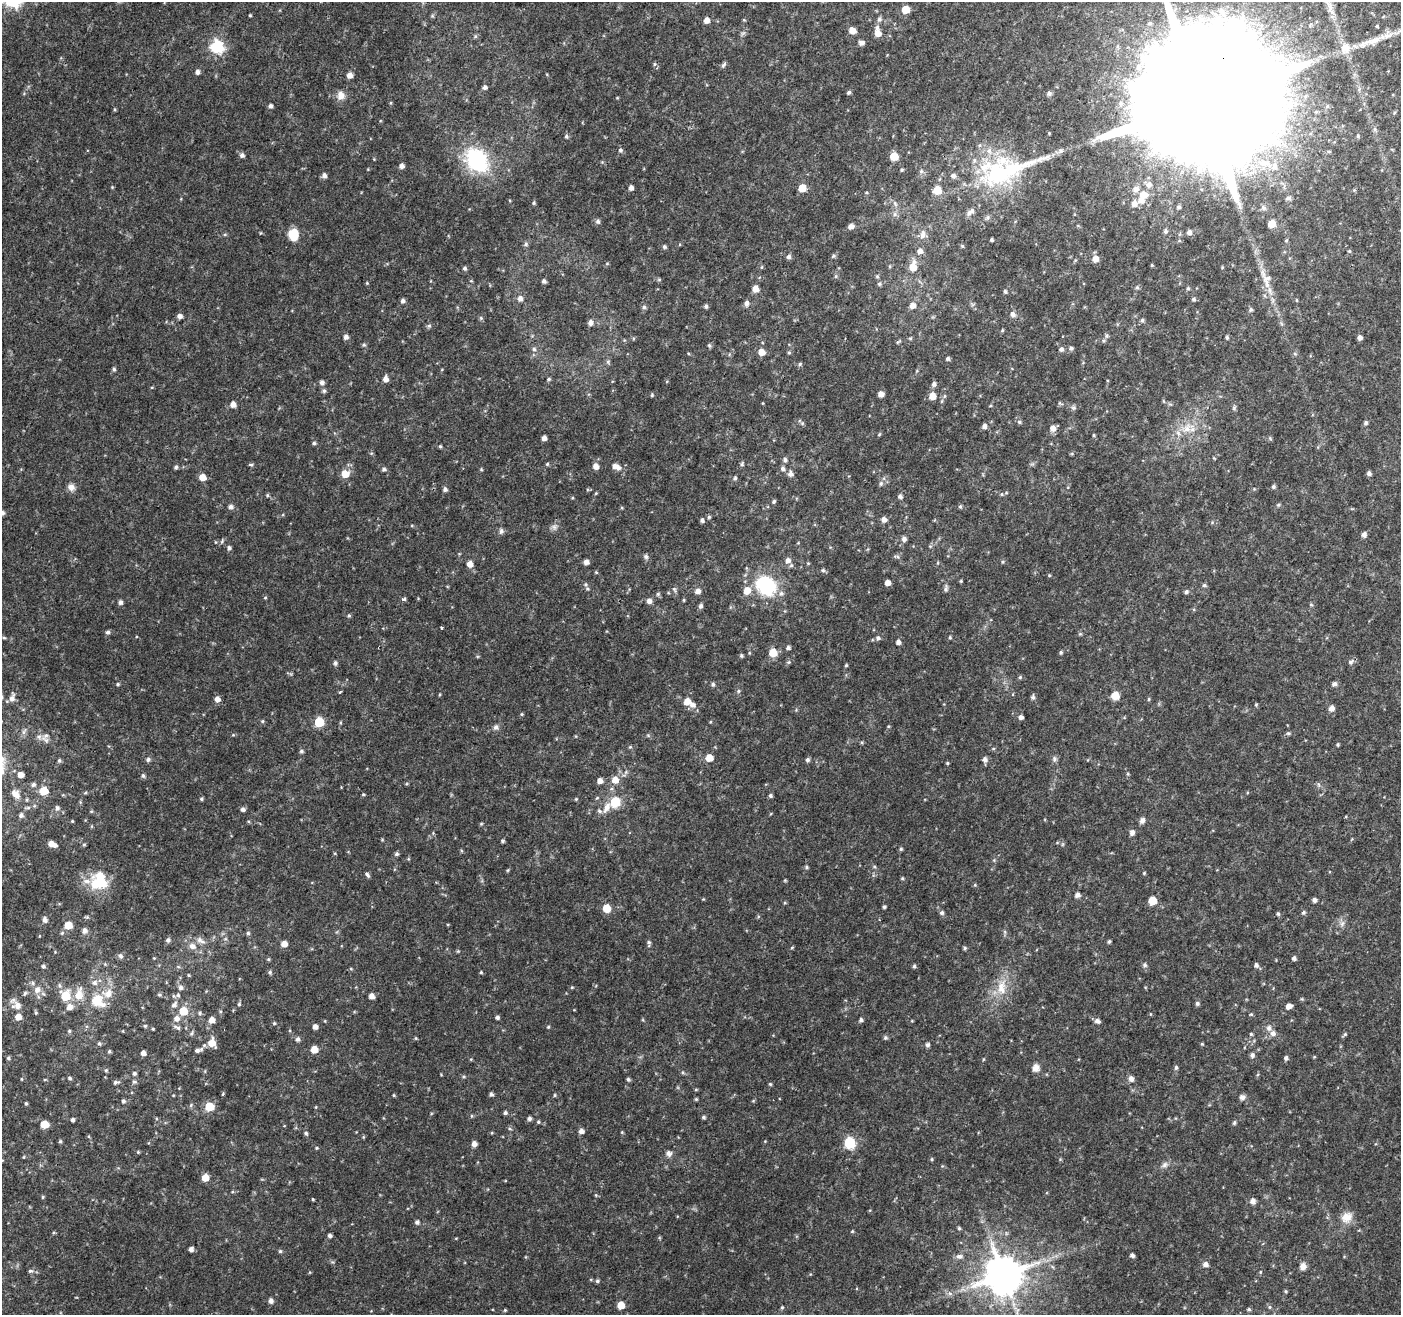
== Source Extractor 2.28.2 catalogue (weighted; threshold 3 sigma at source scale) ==
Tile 10 of 4 x 4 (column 2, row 3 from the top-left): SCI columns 1401-2799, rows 1520-2832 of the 5604 x 5729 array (HDU 1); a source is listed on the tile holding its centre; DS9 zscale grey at full resolution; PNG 1403 x 1317 px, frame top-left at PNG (2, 2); no overlay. Shown black and unused: <1% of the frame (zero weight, under 2 of 3 exposures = <1% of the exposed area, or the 3 px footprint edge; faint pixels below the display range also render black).
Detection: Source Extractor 2.28.2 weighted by HDU 2 'WHT'; one run over the whole footprint, this tile lists its part. Background 0.04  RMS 0.0064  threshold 0.0289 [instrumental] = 3 sigma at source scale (4.5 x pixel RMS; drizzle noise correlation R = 1.50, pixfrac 1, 0.0396/0.0396 arcsec/px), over >= 5 px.
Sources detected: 441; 2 inside a brighter object's white glare — not listed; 16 inside a brighter listed object's ellipse — not listed separately; the other 423 listed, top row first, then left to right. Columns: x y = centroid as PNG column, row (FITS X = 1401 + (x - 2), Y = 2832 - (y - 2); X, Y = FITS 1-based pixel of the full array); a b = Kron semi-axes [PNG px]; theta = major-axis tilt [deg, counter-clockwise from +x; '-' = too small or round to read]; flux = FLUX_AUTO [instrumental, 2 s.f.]
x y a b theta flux
905 10 5 5 - 13
250 15 3 3 - 0.64
432 16 6 4 19 0.86
879 19 6 6 - 1.7
706 20 6 5 - 3.9
1150 23 6 5 - 1.3
1377 26 3 3 - 1.8
852 30 6 5 - 5.9
878 33 6 6 - 5
475 36 6 4 -73 0.83
1374 40 25 8 20 9.2
862 42 6 5 - 2.5
217 47 7 6 - 86
1345 48 17 13 80 6.8
1280 57 14 11 6 10
723 65 9 4 55 1.3
197 72 5 5 - 2.2
350 75 5 5 - 4.4
485 87 5 5 - 1.9
849 92 5 4 - 1.3
1049 94 6 5 - 1.7
341 95 12 10 80 4.7
1202 102 70 28 64 70000
270 106 5 4 - 1.9
566 136 5 5 - 1.1
1358 136 5 4 - 0.84
620 150 6 5 - 1.4
242 155 6 5 - 1.8
477 161 35 26 -46 48
1003 161 123 41 -8 75
1265 163 20 10 -4 11
401 166 5 5 - 2.7
324 175 5 5 - 2.6
631 188 5 4 - 2.4
802 188 5 5 - 10
1135 189 9 7 33 3.5
937 190 6 6 - 15
1143 195 10 8 -1 7.6
1288 198 9 5 8 1.4
534 203 5 4 - 0.87
1134 203 8 7 - 3.9
895 204 8 6 -69 1.7
1263 208 7 6 - 1.7
970 212 13 6 39 3.2
895 214 6 5 - 1.6
598 221 6 6 - 1.5
1272 224 5 5 - 11
851 226 6 5 - 2.8
1165 231 6 5 - 1.4
1189 232 5 5 - 2.4
260 233 5 3 - 0.49
225 234 5 3 - 0.72
293 234 9 7 89 19
923 235 12 7 77 3.4
991 240 3 3 - 0.88
526 244 6 5 - 1.2
962 246 5 4 - 0.71
664 247 5 4 - 1.2
920 251 6 6 - 2.8
1349 251 5 4 - 0.68
833 256 5 5 - 1.1
788 257 6 5 - 1.7
1095 259 6 6 - 5
762 267 5 3 - 0.6
913 267 9 6 78 10
465 268 5 5 - 1.3
836 276 6 4 71 0.88
877 276 5 5 - 0.85
1266 279 31 12 -69 11
659 280 6 4 -19 0.78
544 281 4 4 - 1.5
367 283 5 3 - 0.55
879 284 6 5 - 1.1
1188 288 5 4 - 0.85
755 289 6 5 - 5.8
1005 291 5 4 - 1
520 298 7 6 - 2.7
1194 299 5 5 - 1.2
1296 300 5 3 - 0.51
403 301 5 5 - 1.7
746 303 7 6 - 2.3
912 305 6 6 - 4.4
706 306 5 5 - 1.2
644 307 5 5 - 1.3
1250 310 6 5 - 1.3
1013 314 7 6 - 2.3
180 316 5 5 - 2.6
481 318 6 4 -72 0.94
1142 320 6 5 - 1.3
590 323 6 5 - 2.4
429 326 6 5 - 1.1
1002 330 5 4 - 0.71
1107 336 6 5 - 1.2
346 337 6 5 - 2
1227 337 5 4 - 1
1360 337 4 4 - 2.6
910 338 5 5 - 0.76
898 342 9 3 34 0.84
364 345 5 5 - 0.95
709 345 5 5 - 0.97
1071 348 6 5 - 1.4
534 349 5 5 - 1.3
1061 349 6 5 - 1.7
761 352 6 5 - 6.2
948 359 5 4 - 1.3
608 362 6 5 - 1.1
800 364 5 4 - 0.95
114 369 5 4 - 1.1
386 379 6 5 - 3.3
549 379 5 4 - 0.92
322 382 5 5 - 2.1
934 384 6 5 - 1.9
324 391 6 5 - 1.1
881 394 5 5 - 4.3
652 395 4 4 - 0.8
932 396 6 6 - 6.8
233 404 5 5 - 3.8
1019 422 6 4 -21 1.1
802 423 6 4 -18 1
1366 423 5 5 - 1.2
984 426 6 5 - 2.1
1053 428 7 7 - 3.7
1187 429 12 9 23 6.7
879 434 5 4 - 0.7
1094 435 5 3 - 0.65
544 438 4 4 - 2.7
1270 438 6 4 -57 0.81
314 443 5 4 - 1.1
440 446 4 4 - 0.74
785 459 6 6 - 1.5
547 464 5 4 - 0.8
742 464 5 5 - 0.95
251 465 5 4 - 0.95
596 466 6 5 - 3.6
176 467 5 4 - 1.2
616 467 11 6 -28 4.4
384 469 5 4 - 1.4
481 469 4 3 - 0.62
783 469 6 5 - 1.8
1369 473 5 4 - 1.7
345 474 6 6 - 9
790 474 8 6 -75 2.5
202 477 5 5 - 7.1
735 478 5 4 - 1
881 484 7 5 88 1.5
71 487 9 9 - 3.4
1273 487 5 5 - 1.2
445 489 5 5 - 1.7
596 493 5 3 - 0.53
1002 494 5 3 - 0.64
267 495 5 4 - 0.85
900 496 6 5 - 1.5
774 501 5 4 - 0.97
1278 505 5 4 - 0.85
960 506 6 4 68 0.9
231 507 6 5 - 2.2
2 513 5 5 - 1.9
709 517 5 4 - 0.87
884 519 6 6 - 2.9
702 520 5 5 - 1.5
554 527 7 7 - 2
501 531 8 6 74 1.6
1364 535 6 5 - 2.3
904 539 6 6 - 2.1
222 541 6 4 72 0.91
215 542 5 3 - 0.5
229 548 5 5 - 1.5
897 556 9 4 -4 1.1
646 557 7 5 -59 1.5
788 560 7 7 - 3.3
586 562 5 5 - 2.6
1003 562 5 5 - 0.78
470 564 5 5 - 4.9
823 570 6 5 - 1
596 572 4 4 - 0.7
1049 575 4 3 - 0.62
888 583 5 5 - 3.9
585 584 6 5 - 1.1
766 585 18 14 -38 50
1204 585 5 5 - 1.1
674 589 8 5 -60 1.2
946 589 10 5 75 1.6
747 590 8 7 - 6.7
698 591 7 6 - 2.7
1186 592 5 5 - 1.1
658 594 5 5 - 1
265 598 5 3 - 0.59
404 599 5 4 - 1.7
684 600 5 3 - 0.62
649 601 6 5 - 2.7
120 602 6 5 - 1.8
701 606 6 5 - 1.7
349 615 5 4 - 0.84
441 628 4 3 - 0.64
108 632 5 5 - 1.5
950 637 5 4 - 0.71
4 638 5 3 - 0.72
878 638 6 5 - 1.5
898 642 5 5 - 2.1
788 648 5 4 - 1.5
1061 652 4 4 - 0.98
773 653 6 6 - 12
741 656 5 4 - 0.9
1351 662 7 6 - 1.6
335 663 6 5 - 1.4
846 665 4 4 - 0.74
1020 677 5 5 - 0.82
118 684 5 4 - 0.81
713 684 5 5 - 1.4
1334 684 6 5 - 1.8
738 691 5 5 - 1
340 692 3 3 - 1.1
1115 695 6 5 - 12
1033 697 6 5 - 1.3
12 698 10 6 74 3.1
217 699 6 5 - 3.3
1149 699 5 3 - 0.63
687 701 6 6 - 6.2
692 705 8 6 -11 3.1
1256 705 4 4 - 0.69
1331 708 6 5 - 3.5
522 714 5 3 - 0.65
1021 717 5 5 - 2
262 721 5 4 - 0.76
319 722 6 6 - 32
496 727 8 6 30 1.9
24 732 9 5 64 1.7
1288 733 6 5 - 0.97
46 740 17 6 -37 3.7
1338 745 4 4 - 0.81
301 751 5 5 - 1.1
709 758 5 5 - 9.3
148 759 6 5 - 1.6
985 759 6 6 - 2.4
1054 759 8 6 89 1.6
59 760 6 5 - 1.2
807 760 5 5 - 1.5
947 763 4 3 - 0.7
21 775 5 4 - 5.1
143 776 6 5 - 1.2
615 780 7 6 - 6.5
600 781 5 5 - 3.5
33 784 6 5 - 1.5
44 791 6 5 - 16
85 793 6 4 20 0.75
17 795 10 7 -76 3.7
770 795 5 4 - 1.3
202 799 4 4 - 0.89
576 799 4 4 - 0.6
615 802 6 6 - 34
606 807 15 7 61 5.3
28 808 6 4 1 1.1
57 808 7 6 - 1.8
243 809 5 4 - 1.8
21 815 6 5 - 1.8
1142 820 6 6 - 2.6
72 821 4 3 - 0.62
481 824 5 3 - 0.64
1132 832 6 6 - 2.2
502 841 4 4 - 1.1
52 844 8 4 -24 5.4
84 845 5 4 - 0.72
901 849 5 4 - 0.82
397 854 5 5 - 1.3
807 867 5 4 - 0.88
1144 873 4 3 - 0.61
367 874 7 4 -53 1.5
902 878 4 4 - 0.71
785 880 5 4 - 0.6
87 881 11 6 0 3.1
101 883 15 13 -59 13
1077 895 5 5 - 2.6
1314 900 5 4 - 1.9
1152 901 5 5 - 18
884 907 4 3 - 1.1
607 908 5 5 - 15
1303 912 5 5 - 1.3
942 913 6 6 - 1.4
1278 914 5 5 - 0.88
87 917 5 5 - 0.84
45 920 6 5 - 2.3
1342 924 9 6 63 2.3
68 925 5 5 - 12
84 931 7 6 - 2.7
62 933 6 5 - 1
248 933 5 5 - 1.1
168 940 6 5 - 1.5
200 940 14 7 -31 3.3
1109 942 5 4 - 0.96
649 943 10 5 -87 1.4
284 944 5 5 - 5.3
192 946 9 8 - 3.6
792 947 5 3 - 0.6
965 948 5 4 - 0.98
120 956 7 6 - 1.7
154 958 4 3 - 0.47
1294 958 4 4 - 1.8
268 959 5 4 - 0.77
105 964 5 4 - 0.74
1145 965 6 6 - 1.4
1256 965 6 5 - 1.8
43 966 5 5 - 1.2
914 966 5 5 - 0.91
270 972 5 5 - 1.2
481 972 4 4 - 0.7
189 975 5 3 - 0.59
94 982 7 7 - 2.7
572 987 4 3 - 0.58
1001 987 22 13 90 12
181 988 6 6 - 1.9
37 990 9 8 - 4.1
25 993 6 5 - 1.1
159 995 5 4 - 0.86
178 995 5 5 - 1.1
65 996 6 6 - 23
372 996 5 4 - 3.9
97 1001 22 17 -34 16
1197 1003 6 5 - 1.3
174 1004 10 6 41 2.3
239 1004 5 5 - 0.9
18 1005 11 9 -61 5.1
1288 1006 6 5 - 3.5
69 1007 7 7 - 4.1
183 1011 7 6 - 13
36 1012 5 4 - 0.82
200 1013 5 4 - 1.1
1150 1014 5 3 - 0.48
1251 1014 5 3 - 0.64
18 1017 6 6 - 5.5
497 1017 4 4 - 1.4
177 1018 7 7 - 3.5
212 1020 6 6 - 4.4
861 1020 4 4 - 1.4
1097 1021 7 5 -22 2.1
274 1023 5 4 - 0.75
145 1026 5 4 - 0.8
315 1027 5 4 - 2.9
548 1027 4 3 - 0.61
178 1028 6 5 - 1.3
1269 1028 8 7 - 2.4
153 1029 3 3 - 0.64
69 1031 5 4 - 0.84
191 1033 6 4 46 1
1273 1033 7 7 - 2.7
1251 1034 5 4 - 0.81
1345 1034 6 4 72 0.88
885 1038 5 5 - 1.1
298 1039 6 5 - 1.7
99 1043 5 4 - 0.94
212 1043 7 6 - 9.1
1202 1044 5 3 - 0.61
928 1045 5 5 - 1.5
314 1049 5 5 - 8.4
198 1050 13 6 17 2.9
109 1051 4 4 - 0.97
143 1053 5 5 - 2.7
1252 1055 6 5 - 1.7
8 1058 5 5 - 0.97
1286 1058 5 4 - 1.6
471 1059 5 3 - 0.49
1176 1067 5 4 - 1.2
1035 1068 10 8 60 3.8
106 1070 5 4 - 0.79
134 1073 5 5 - 1.3
70 1078 5 4 - 1.1
628 1079 5 4 - 1
1131 1079 8 6 -62 2.5
116 1082 7 5 15 1.4
134 1082 6 5 - 1.2
770 1084 5 4 - 0.75
223 1094 5 3 - 0.68
491 1094 5 4 - 1.4
394 1095 5 3 - 0.61
555 1095 5 3 - 0.68
1242 1097 8 7 - 2.1
696 1099 4 4 - 0.67
123 1101 5 5 - 1.1
26 1103 4 3 - 0.83
209 1107 6 5 - 22
505 1113 5 4 - 1.4
704 1117 5 4 - 1
529 1118 5 5 - 1.7
73 1120 4 3 - 1.6
538 1122 5 4 - 0.82
1234 1123 6 4 74 1
44 1124 5 5 - 14
581 1131 5 5 - 2.7
306 1133 5 5 - 1.1
60 1141 5 4 - 0.77
849 1143 6 6 - 58
474 1144 5 5 - 3.4
316 1148 4 4 - 0.64
138 1152 4 4 - 0.65
669 1153 8 7 - 2.2
932 1159 5 4 - 0.73
1165 1165 8 7 - 2.2
205 1178 5 5 - 10
43 1197 4 4 - 0.68
313 1199 3 2 - 0.74
1253 1201 6 5 - 3.1
1347 1217 15 12 32 6.8
417 1222 6 6 - 1.6
959 1228 5 4 - 0.84
852 1231 5 3 - 0.57
330 1236 5 4 - 1.5
191 1249 4 4 - 2.2
280 1251 5 5 - 0.99
1132 1255 5 4 - 1.8
959 1256 8 6 7 2.3
1205 1264 6 6 - 2.8
1303 1266 7 7 - 3.9
30 1271 7 4 5 1.2
1260 1272 5 3 - 0.55
1004 1275 11 10 - 2100
597 1281 5 5 - 1.2
1286 1291 4 3 - 0.75
950 1294 6 4 -20 1.4
271 1301 6 5 - 2.4
621 1305 5 5 - 11
782 1307 4 4 - 0.73
1270 1307 5 5 - 0.94
1249 1309 5 4 - 0.93
505 1310 5 4 - 0.63
Overlapping masked pixels (flux is a lower limit): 1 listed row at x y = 1202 102
Isophote crosses this tile's border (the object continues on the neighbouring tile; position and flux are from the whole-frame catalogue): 2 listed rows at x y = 1202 102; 2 513
Unlisted compact peaks at least as high as the median listed source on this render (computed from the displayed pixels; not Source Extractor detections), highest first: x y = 363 794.